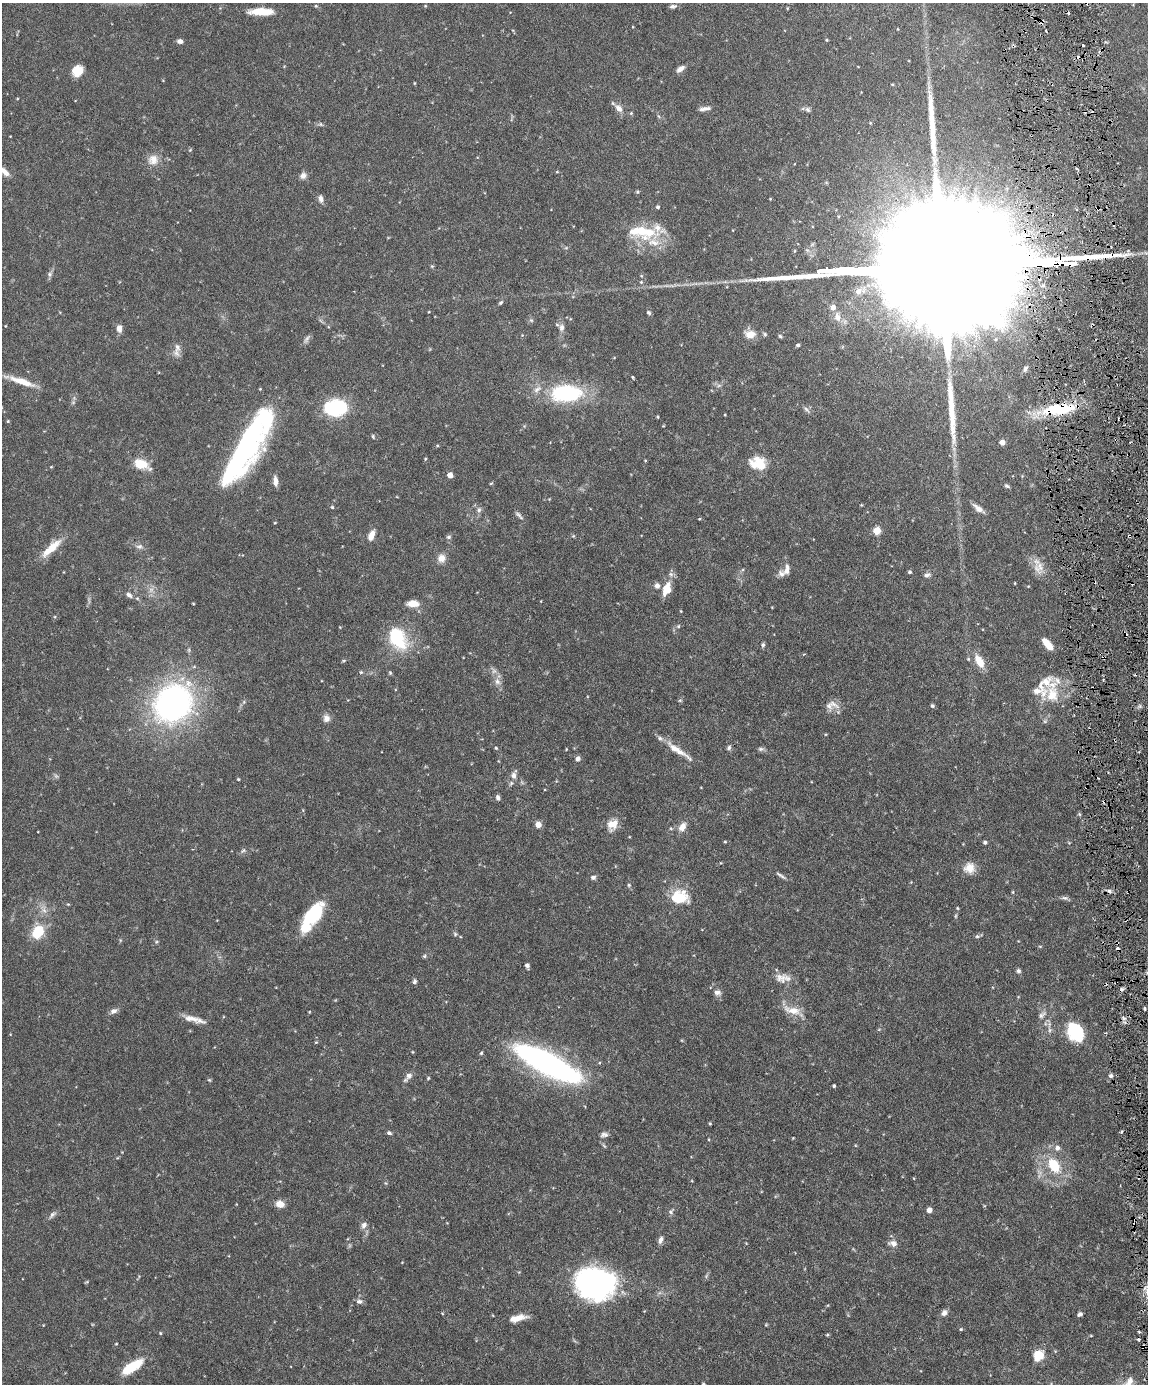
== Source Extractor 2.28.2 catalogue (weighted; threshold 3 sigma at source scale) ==
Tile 6 of 4 x 3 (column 2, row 2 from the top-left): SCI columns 1148-2293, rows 1617-2998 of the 4585 x 4509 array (HDU 1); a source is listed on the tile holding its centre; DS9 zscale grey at full resolution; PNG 1150 x 1386 px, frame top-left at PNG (2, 3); no overlay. Shown black and unused: <1% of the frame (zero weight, under 3 of 6 exposures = <1% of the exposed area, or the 3 px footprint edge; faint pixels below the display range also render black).
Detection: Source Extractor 2.28.2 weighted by HDU 2 'WHT'; one run over the whole footprint, this tile lists its part. Background 0.0991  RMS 0.0036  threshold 0.0148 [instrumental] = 3 sigma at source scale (4.09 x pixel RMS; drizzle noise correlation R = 1.36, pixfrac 0.8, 0.05/0.05 arcsec/px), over >= 5 px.
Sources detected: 231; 2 too faint to see at this stretch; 6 inside a brighter object's white glare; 16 cosmic-ray / hot-pixel residue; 2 long thin detections or spike segments (spike, bleed or trail) — not listed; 12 inside a brighter listed object's ellipse — not listed separately; the other 193 listed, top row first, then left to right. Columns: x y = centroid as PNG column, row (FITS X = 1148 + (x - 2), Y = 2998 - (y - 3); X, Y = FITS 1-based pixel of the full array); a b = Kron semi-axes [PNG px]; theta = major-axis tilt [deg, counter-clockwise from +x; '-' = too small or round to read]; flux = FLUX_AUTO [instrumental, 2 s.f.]
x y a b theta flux
316 6 4 3 - 0.32
425 6 4 3 - 0.29
673 6 9 5 11 0.89
787 8 4 3 - 0.23
261 12 24 7 0 7.1
898 29 4 2 - 0.24
827 40 3 3 - 0.33
180 41 6 5 - 1.3
680 69 10 5 37 1.7
77 71 13 11 48 4.5
414 83 4 3 - 0.26
892 84 4 3 - 0.26
17 99 4 3 - 0.26
619 108 11 7 -48 2.2
705 109 15 5 7 1.5
807 110 8 6 -45 0.9
631 113 5 4 - 0.4
870 123 5 4 - 0.34
153 160 15 14 - 3.7
4 172 16 7 -44 2.6
557 172 5 3 - 0.29
303 175 8 7 - 1.7
637 192 5 4 - 0.46
321 199 10 6 -80 1.3
770 199 3 3 - 0.28
658 207 4 4 - 0.7
641 231 32 20 0 14
947 267 179 23 2 57000
50 274 8 6 69 0.91
501 302 6 5 - 0.56
649 313 6 4 -44 0.59
837 317 14 9 -74 3
5 326 4 2 - 0.21
561 327 10 8 78 1.6
119 328 10 7 -83 1.7
750 334 16 11 -5 3.4
780 336 5 4 - 0.51
306 339 13 5 65 1
995 339 7 5 21 0.76
798 345 4 4 - 0.6
177 347 14 9 90 2.2
1025 368 10 6 67 1.1
633 377 3 3 - 0.34
22 381 33 7 -19 6.5
537 389 11 7 32 1.7
566 393 29 15 0 34
336 408 21 14 8 25
806 409 10 4 -41 0.88
1058 409 44 13 7 18
658 417 3 3 - 0.34
8 421 4 4 - 0.34
373 436 5 4 - 0.41
1002 442 4 4 - 3.3
437 446 4 3 - 0.34
243 450 82 22 57 77
425 459 4 4 - 0.33
759 462 22 13 8 7.8
141 464 19 10 -23 6.1
51 467 4 3 - 0.25
450 475 4 4 - 3.6
275 481 10 6 -85 2.3
491 483 5 3 - 0.32
1007 486 7 4 -24 0.61
549 499 3 3 - 0.23
861 505 4 3 - 0.27
332 507 4 4 - 0.42
978 508 15 6 -38 2.2
479 510 7 6 - 0.96
519 515 14 4 -45 0.91
699 519 3 2 - 0.27
275 523 4 3 - 0.26
877 530 5 5 - 9.4
371 535 11 6 69 3.1
573 536 5 5 - 0.39
1129 536 4 3 - 0.39
449 537 6 5 - 0.65
139 546 10 7 10 1.3
51 548 32 9 43 6.2
441 558 9 8 - 2.9
1038 567 18 14 -80 4
787 569 14 7 82 2.2
910 572 4 3 - 0.62
927 575 9 5 7 0.95
1015 583 4 3 - 0.23
657 586 6 6 - 1.6
667 589 17 10 70 5.1
129 595 9 6 -40 1.1
193 603 4 2 - 0.25
413 603 10 6 -1 5
681 611 3 3 - 0.28
678 626 5 4 - 0.51
398 638 31 21 -59 17
1047 644 13 6 -51 5.3
763 645 6 5 - 0.6
344 661 7 3 9 0.39
979 661 15 8 -60 5.2
494 671 7 7 - 1.1
361 672 5 4 - 0.46
390 673 5 4 - 0.48
497 681 10 8 -65 1.9
1052 694 32 18 85 11
173 703 39 34 47 99
932 705 5 5 - 0.56
829 706 11 11 - 2.4
326 718 10 9 - 1.9
496 748 5 4 - 0.42
729 748 6 5 - 0.75
674 749 41 7 -33 5.3
761 749 9 5 -8 0.78
578 758 6 5 - 1.3
514 775 10 8 -77 1.5
238 779 4 4 - 0.36
498 797 7 5 -77 0.92
1079 814 6 4 -46 0.43
538 824 7 6 - 2.1
611 824 15 12 -85 3.8
682 827 12 8 58 2.7
725 842 4 3 - 0.31
985 842 4 4 - 0.72
243 850 8 5 40 0.73
969 868 14 14 - 3.7
781 876 17 4 -33 0.99
593 877 6 5 - 0.92
629 885 5 5 - 0.44
1013 892 5 3 - 0.32
679 897 20 16 -2 11
1065 898 10 5 -5 0.92
957 908 5 3 - 0.29
44 910 10 6 -69 1.8
313 914 28 15 49 18
955 916 6 4 89 0.41
37 932 15 11 55 9.9
455 934 6 6 - 0.54
977 936 7 5 7 0.62
156 942 6 4 71 0.41
1040 946 5 3 - 0.33
424 956 5 5 - 0.49
527 965 5 4 - 1.1
1018 971 6 6 - 0.74
781 978 18 13 -10 3.7
415 981 7 5 70 0.77
717 992 9 8 - 1.4
1144 1009 5 2 - 0.38
114 1011 10 6 24 1.4
793 1011 31 10 -19 4.9
309 1012 4 3 - 0.26
1042 1015 14 6 41 1.4
1124 1018 7 5 -22 1.1
191 1019 25 7 -12 3.5
1049 1030 9 4 -82 0.89
1076 1032 19 14 -62 18
316 1042 4 3 - 0.3
412 1052 3 3 - 0.28
481 1053 5 4 - 0.48
548 1063 65 17 -28 110
1110 1076 6 5 - 0.87
408 1077 15 7 52 1.7
428 1078 4 4 - 0.34
209 1080 6 4 -42 0.4
834 1086 3 3 - 0.48
710 1123 3 2 - 0.35
1121 1132 4 3 - 0.43
389 1133 6 4 -27 0.65
604 1135 11 6 9 1.2
793 1138 3 3 - 0.24
604 1146 8 4 -54 0.5
1057 1148 7 7 - 1.4
1054 1165 19 13 -60 9.8
280 1204 7 6 - 4.4
929 1210 4 4 - 2.9
671 1212 9 7 47 0.9
52 1215 12 5 44 1.1
364 1225 9 7 58 1.3
661 1240 10 6 66 1.3
893 1243 12 8 -5 1.8
519 1272 4 4 - 0.27
602 1277 62 17 -10 34
86 1282 6 3 17 0.31
359 1301 9 6 2 1.1
944 1313 8 7 - 1.4
1080 1314 5 4 - 0.8
517 1318 19 7 15 3.9
961 1329 4 4 - 0.39
1139 1332 3 3 - 0.47
160 1333 4 4 - 0.33
827 1335 5 3 - 0.35
1091 1336 5 3 - 0.25
116 1344 4 3 - 0.25
1144 1346 6 4 66 1.1
1038 1355 12 10 48 5.4
132 1366 23 8 33 11
1129 1381 13 9 65 2.4
703 1384 4 3 - 0.45
Overlapping masked pixels (flux is a lower limit): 4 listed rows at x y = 947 267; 1058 409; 1129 536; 1144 1346
Isophote crosses this tile's border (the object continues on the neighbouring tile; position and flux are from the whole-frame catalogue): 4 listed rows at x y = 4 172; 947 267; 1129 1381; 703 1384